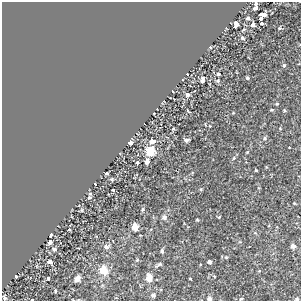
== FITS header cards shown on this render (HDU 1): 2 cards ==
NAXIS1  =                  299
NAXIS2  =                  299

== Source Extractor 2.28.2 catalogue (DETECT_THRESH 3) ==
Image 299 x 299 px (HDU 1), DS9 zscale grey, 1 PNG px = 1 image px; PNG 303 x 303 px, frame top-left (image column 1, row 299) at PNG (2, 2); no overlay
Background 0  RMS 0.003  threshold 0.00901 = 3 sigma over >= 5 px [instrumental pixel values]
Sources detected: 72; all 72 listed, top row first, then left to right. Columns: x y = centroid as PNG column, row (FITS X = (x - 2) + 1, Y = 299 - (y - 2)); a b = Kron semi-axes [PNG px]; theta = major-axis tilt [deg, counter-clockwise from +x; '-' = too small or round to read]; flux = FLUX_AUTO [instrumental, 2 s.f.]
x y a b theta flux
256 3 3 3 - 1.2
255 8 4 3 - 2.9
263 14 7 3 -7 5.2
248 18 4 4 - 0.5
261 19 3 3 - 8.2
235 22 3 3 - 4.1
261 23 3 3 - 2.3
253 24 4 3 - 3.6
235 26 6 3 49 7
279 28 6 2 71 0.17
244 30 4 3 - 0.23
242 38 3 3 - 1.5
284 65 5 4 - 0.35
218 74 3 3 - 0.36
247 78 3 3 - 0.26
203 79 5 3 - 5.5
218 81 5 4 - 0.35
188 95 4 3 - 2.7
277 104 4 3 - 0.19
284 110 3 3 - 0.23
188 111 7 2 -35 0.17
233 113 3 2 - 0.13
210 126 2 2 - 0.11
173 129 4 3 - 0.15
280 129 4 2 - 0.12
265 138 6 4 -88 0.31
187 140 4 3 - 0.75
152 141 5 3 - 6.5
131 143 4 3 - 5.3
149 151 7 6 - 4.5
234 158 4 4 - 0.2
147 162 4 3 - 4.3
137 163 3 3 - 2.1
256 170 3 2 - 0.15
106 173 3 3 - 0.37
112 179 5 4 - 0.33
95 184 4 3 - 3
201 189 5 4 - 0.18
113 190 3 3 - 1.9
89 198 3 3 - 1.3
294 203 4 3 - 0.15
143 209 5 5 - 0.33
82 210 6 4 89 0.18
164 217 5 5 - 0.79
219 217 4 3 - 0.14
197 220 4 2 - 0.17
135 227 5 4 - 3
69 230 3 3 - 0.74
50 236 3 3 - 3.3
50 242 3 3 - 7.8
293 246 4 4 - 0.94
106 247 7 6 - 0.68
54 250 4 3 - 1.2
162 251 4 3 - 0.43
226 257 6 3 -18 0.2
137 260 4 4 - 0.19
50 262 3 3 - 4.5
209 262 4 4 - 0.53
159 264 8 4 31 0.32
104 270 5 5 - 5.1
16 276 4 3 - 0.36
49 278 3 3 - 2.9
78 278 6 4 49 1.4
149 278 6 5 - 2.1
190 279 3 2 - 0.16
55 291 4 3 - 0.19
153 295 6 5 - 0.31
5 298 5 4 - 0.5
209 299 4 4 - 0.8
241 299 3 3 - 0.37
297 299 5 4 - 0.23
32 300 3 2 - 0.92
At the frame edge (FLAGS 8, measured only in part): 5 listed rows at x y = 256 3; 209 299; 241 299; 297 299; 32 300